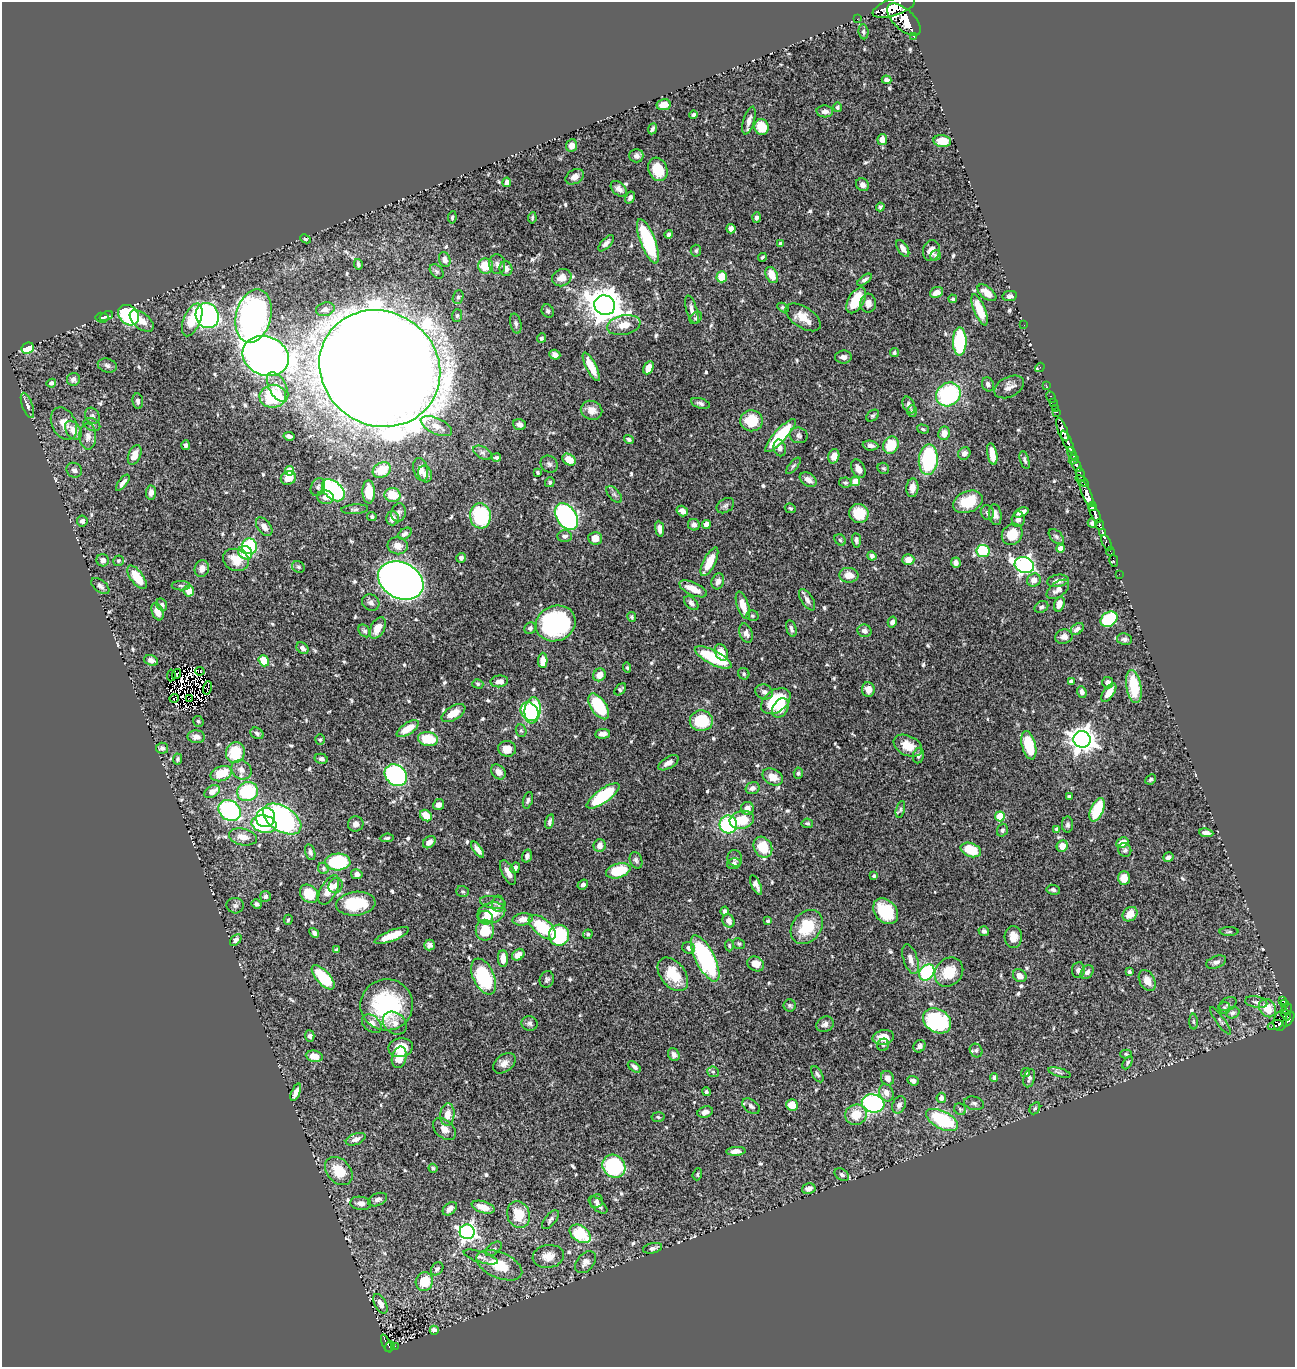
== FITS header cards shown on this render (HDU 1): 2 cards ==
NAXIS1  =                 1293
NAXIS2  =                 1365

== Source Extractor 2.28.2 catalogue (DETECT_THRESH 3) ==
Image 1293 x 1365 px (HDU 1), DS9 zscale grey, 1 PNG px = 1 image px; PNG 1297 x 1369 px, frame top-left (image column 1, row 1365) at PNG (2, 2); each listed source drawn as its Kron ellipse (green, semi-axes under 4 px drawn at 4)
Background 0.611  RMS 0.014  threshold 0.0421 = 3 sigma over >= 5 px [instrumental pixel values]
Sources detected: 638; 8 with non-positive FLUX_AUTO (blend fragments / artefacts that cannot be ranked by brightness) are neither listed nor drawn; of the other 630, the 500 brightest by FLUX_AUTO listed and drawn (130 fainter detections omitted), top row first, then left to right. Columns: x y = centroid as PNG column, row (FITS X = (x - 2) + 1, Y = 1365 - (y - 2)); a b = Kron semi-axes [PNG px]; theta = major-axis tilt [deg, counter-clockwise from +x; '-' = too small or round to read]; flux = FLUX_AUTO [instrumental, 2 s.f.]
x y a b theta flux
894 7 22 8 18 3200
857 19 2 2 - 5.6
904 20 21 10 -43 3300
863 32 7 5 -84 1.8
914 36 3 3 - 77
887 80 5 4 - 2.9
664 105 7 5 10 9.7
838 107 4 4 - 2.1
825 111 8 6 -4 4.4
694 115 4 3 - 2.1
749 121 14 5 73 6.1
762 127 8 7 - 23
653 129 6 3 65 2.5
882 140 6 5 - 7.5
942 141 9 6 -8 14
572 146 6 5 - 5.9
636 156 7 7 - 3.3
658 169 12 9 -69 19
575 177 10 7 32 5.2
507 182 4 4 - 5.9
862 185 7 6 - 4.1
619 189 9 6 -43 5.1
630 198 6 4 58 2.9
880 207 4 4 - 1.7
452 217 6 4 83 1.5
532 218 5 3 - 1.5
756 218 5 4 - 2.7
731 229 4 4 - 5.2
669 234 4 4 - 2.9
305 239 5 4 - 1.8
648 241 24 7 -69 70
606 243 10 4 47 3.9
780 244 4 4 - 2.3
903 248 9 5 -58 5.8
931 250 10 8 78 7.7
696 251 6 5 - 1.9
935 255 5 5 - 1.5
762 257 4 3 - 1.6
445 259 8 5 -70 5.4
358 264 5 4 - 2.1
497 264 10 8 -83 4.1
485 266 7 7 - 18
506 269 7 6 - 4.5
437 271 8 5 -49 2.3
772 275 8 5 -64 12
722 277 5 5 - 22
562 278 10 8 25 9.4
864 280 8 4 37 2.8
936 292 7 5 25 7.4
987 293 11 6 -39 9.6
1010 296 7 5 9 2.6
458 297 7 5 68 1.8
953 299 4 4 - 1.9
856 300 14 7 60 28
868 303 9 8 - 6.2
605 305 10 9 - 2100
783 307 6 4 -29 1.8
325 309 9 6 15 3.2
692 310 14 5 -73 5.4
979 310 17 5 -68 26
548 311 7 5 -57 2.4
128 315 11 9 -44 92
106 316 7 4 23 2
207 316 13 11 -61 280
253 316 27 17 76 340
457 316 6 5 - 1.9
803 317 20 10 -33 14
102 318 7 5 -7 1.8
696 318 7 5 44 2
192 320 17 8 68 31
142 321 14 8 -39 9.5
516 324 10 5 -76 2.6
624 325 17 9 11 13
1024 325 2 2 - 15
541 338 5 4 - 2
960 342 14 7 -89 81
28 348 6 5 - 37
894 353 4 4 - 1.7
555 355 5 5 - 4.3
266 356 24 19 -22 1100
843 357 8 6 5 4.5
107 365 9 7 -16 3.3
591 367 16 5 -63 15
1040 367 5 3 - 7.4
380 368 62 57 -33 9300
648 368 7 4 62 13
73 379 6 6 - 4
51 383 5 4 - 3.2
988 384 7 6 - 2.9
1046 385 2 2 - 9
278 387 16 8 -63 9.6
1009 387 16 10 26 6.5
948 394 13 11 39 100
273 396 13 11 8 64
1051 397 6 3 -62 6.9
138 401 8 5 -83 2.6
1053 402 2 2 - 1.9
700 403 9 5 -17 2.9
27 405 13 5 -70 3.3
909 405 9 5 -64 4.3
1055 408 2 2 - 8.8
591 410 11 9 -22 7.9
912 411 6 5 - 1.6
1056 412 3 2 - 20
92 416 8 7 - 2.7
873 416 7 5 38 1.7
751 421 11 10 - 28
64 424 17 12 -64 10
92 425 9 6 -25 2.7
519 425 6 5 - 4.6
436 426 17 8 -26 11
923 429 6 4 -17 1.5
73 430 10 7 -54 7.8
1062 430 12 4 -69 900
944 433 7 6 - 9.4
780 435 21 6 47 55
799 435 9 7 -15 3.2
88 436 13 8 -88 6.2
289 436 5 4 - 3.4
629 440 5 4 - 2.1
1067 442 12 3 -66 910
186 445 5 4 - 2.4
870 445 8 5 -4 4
891 445 9 7 58 29
780 448 8 6 -77 3.8
483 453 10 6 -29 3
964 453 6 5 - 4
992 454 11 5 -79 14
1072 454 7 3 -65 100
135 455 10 6 68 10
834 456 7 5 73 8
496 458 5 4 - 2.3
569 460 7 5 -34 16
928 460 15 9 85 81
1025 460 9 4 -74 2
1074 460 5 3 - 140
549 464 9 8 - 3.1
1077 465 7 3 -61 310
793 466 10 4 49 1.8
883 468 6 5 - 1.7
421 469 11 7 -77 10
858 469 10 6 -63 6.8
74 470 8 7 - 3.3
382 470 9 7 28 25
290 471 5 4 - 27
538 472 3 3 - 1.5
425 474 8 6 -72 4.2
1080 475 7 3 -74 230
288 478 8 6 19 10
808 480 9 6 -32 6.6
855 481 4 4 - 19
1082 481 7 3 -37 280
550 482 5 4 - 1.8
845 482 6 5 - 1.7
123 483 10 4 53 3.5
318 487 9 6 65 3.3
912 488 9 6 85 6.2
333 490 13 8 -43 140
369 492 11 6 -88 22
151 493 7 5 85 3.9
614 494 10 5 -47 2.8
1087 494 14 4 -66 1400
392 495 8 7 - 19
325 497 8 7 - 5.6
968 502 15 10 23 31
725 506 9 7 33 3.1
1092 506 4 3 - 280
790 508 6 4 -26 1.8
355 509 13 5 4 2.4
682 511 6 5 - 6.6
399 512 9 7 77 3.2
1021 512 8 4 22 6.9
859 513 10 9 - 21
987 513 7 6 - 2.5
1095 514 10 3 -62 600
995 515 10 6 -81 4.7
480 516 12 10 -84 68
566 516 14 10 -56 210
372 517 5 4 - 2
392 518 7 6 - 5.4
1018 519 8 6 83 4.2
82 521 5 5 - 3.2
1092 523 4 4 - 2.3
694 525 6 5 - 3.6
706 525 4 4 - 14
1099 525 5 3 - 140
264 527 10 6 -53 6
660 529 8 4 -81 5.5
1103 533 3 3 - 100
405 534 8 5 35 3.2
1012 534 11 9 51 20
565 536 7 6 - 3.3
1056 537 9 5 -46 2.4
595 538 7 6 - 11
840 540 6 5 - 1.6
856 540 7 4 -83 2.4
1107 543 8 3 -64 57
250 546 8 7 - 58
398 546 10 8 -9 7.9
1060 548 4 4 - 9.9
983 551 6 6 - 47
1110 552 4 2 - 10
245 553 7 6 - 23
872 556 4 4 - 2.4
461 558 5 4 - 3
103 560 6 6 - 5.1
236 560 13 10 -23 16
908 560 6 5 - 8.4
118 561 5 5 - 1.7
1114 561 6 3 -76 15
709 562 16 6 63 23
956 563 5 4 - 4.4
1024 565 10 7 -18 300
298 567 7 5 -34 1.9
202 569 8 7 - 7
1119 574 2 2 - 6.1
849 575 9 7 -5 11
137 577 14 6 -53 24
401 580 24 18 -27 1100
1034 580 7 6 - 6.5
718 581 8 6 72 4.6
1058 581 11 6 9 5.3
100 586 10 6 -39 3.2
181 586 9 4 -1 2.1
693 589 15 6 -25 14
1058 589 13 7 38 5.8
189 591 5 5 - 12
807 600 12 6 -58 4.4
371 602 9 8 - 3.6
691 603 8 5 -44 3.3
1059 604 8 5 72 7.6
162 605 6 5 - 2.2
743 605 14 5 -71 12
1041 607 7 5 29 2.3
157 612 9 5 -68 8.5
752 616 6 5 - 1.8
632 617 5 4 - 1.5
1109 619 9 7 36 68
892 622 5 4 - 3.4
556 623 20 17 22 160
378 628 11 6 62 12
530 628 6 5 - 2.6
791 629 8 5 -74 3.3
1077 629 7 5 38 4
365 631 7 5 -49 2.3
864 631 7 6 - 3.8
746 633 10 6 -72 4.5
1064 637 9 7 11 4.9
1124 639 8 6 -11 2.9
302 648 6 5 - 3.8
721 652 8 6 -65 13
713 658 20 7 -27 56
151 660 7 5 -21 5.2
543 660 7 4 89 9.4
264 661 6 5 - 24
627 668 5 4 - 1.6
200 671 4 2 - 1.7
176 674 5 2 - 2.1
744 674 6 5 - 1.9
171 675 6 2 86 1.9
599 675 7 6 - 8.9
499 681 9 6 7 5.5
1071 681 4 4 - 4.1
1108 683 6 5 - 4.2
478 684 5 4 - 1.8
1134 686 17 7 -81 34
208 688 7 2 75 4.5
620 689 7 4 47 2
868 690 7 6 - 6.8
764 692 9 7 -19 4.4
1082 692 6 4 -68 3.7
1109 693 11 5 56 10
174 698 4 2 - 2.7
189 698 2 2 - 1.6
776 701 16 11 37 63
599 706 14 7 -56 52
780 708 10 7 60 11
533 710 13 8 84 110
530 711 10 8 -48 64
453 713 13 7 31 12
198 721 5 5 - 1.5
701 721 11 10 - 39
408 729 12 5 33 18
521 731 6 5 - 1.8
257 733 7 5 -31 2.2
603 734 7 5 5 4.8
196 737 8 6 -2 6.3
320 739 5 5 - 1.6
428 739 10 7 -10 30
1082 739 8 8 - 950
1029 745 14 7 -76 45
908 746 15 10 -26 16
162 748 6 5 - 3.1
507 749 9 8 - 11
235 752 10 9 - 36
918 755 8 5 81 2.8
178 759 5 4 - 1.9
321 759 7 5 -14 2.8
668 763 11 5 31 5.9
241 770 10 9 - 6.9
498 772 8 6 -48 5.5
798 773 5 4 - 1.8
221 774 11 7 19 25
396 775 12 9 -42 180
773 777 11 8 -28 11
1151 779 5 4 - 1.8
753 788 7 5 15 4.5
212 792 8 5 32 10
248 792 10 9 - 68
603 796 19 7 36 71
1069 797 4 3 - 2.6
528 800 8 4 74 2.2
439 805 5 5 - 5.5
747 808 6 6 - 5.6
900 809 8 4 77 1.6
230 810 12 9 -37 140
1097 810 12 6 66 42
426 816 6 5 - 11
1000 816 5 5 - 38
266 817 10 9 - 67
282 819 21 12 -32 230
742 820 12 9 14 22
550 822 7 4 75 2.8
807 823 6 4 -8 1.7
264 824 13 8 -11 76
356 824 8 7 - 4.2
728 824 9 8 - 96
1067 825 8 5 89 2.5
1057 829 4 4 - 2.8
1002 830 6 5 - 2.2
1206 833 7 4 -8 4
243 837 14 8 -12 10
387 838 7 4 5 1.6
429 842 7 5 42 5.9
1122 843 6 5 - 9.7
600 845 6 6 - 6.1
1062 846 6 5 - 12
763 847 11 8 -60 25
478 850 9 4 -54 4.6
971 850 10 7 -19 27
1125 850 7 6 - 2.4
310 852 8 5 -75 2.7
527 856 6 4 73 3.4
1168 857 5 4 - 3.4
735 858 8 7 - 3.1
636 860 8 6 -69 2.5
338 862 12 8 2 86
734 864 7 5 11 3.2
323 868 6 5 - 1.8
515 868 5 4 - 3.4
618 871 12 7 16 38
508 872 13 6 -64 7.3
357 874 6 5 - 4.6
874 876 3 3 - 1.9
1124 878 7 6 - 11
583 885 5 4 - 3.1
756 885 10 4 -64 5.5
336 886 8 6 55 6.6
329 890 16 8 62 15
1053 890 7 5 -10 2.5
463 891 6 5 - 1.6
309 894 10 8 -45 26
265 896 5 5 - 2.7
493 902 13 6 -8 3.8
257 904 5 3 - 2.6
356 904 19 12 7 49
498 904 8 6 89 2.5
235 906 8 7 - 2.7
725 911 4 4 - 2.7
886 911 14 10 -48 39
491 913 14 10 16 25
1130 914 8 6 43 11
485 918 8 7 - 8.7
523 919 10 6 7 7.9
288 920 5 4 - 1.6
729 921 7 6 - 6.4
768 921 4 3 - 1.9
542 927 16 8 -40 48
807 927 18 14 52 35
485 930 10 9 - 22
984 931 5 5 - 2.3
1229 932 9 4 0 1.9
314 933 5 4 - 2.8
588 934 5 4 - 1.7
559 935 10 10 - 81
392 936 18 5 21 15
1013 937 11 8 -89 9.4
236 940 7 4 44 3.1
739 944 6 5 - 1.7
430 945 5 5 - 3.3
729 946 6 4 -87 1.5
689 948 6 5 - 3.5
337 950 4 4 - 2.4
518 955 7 5 37 7.2
705 958 25 9 -63 120
503 959 8 5 -88 8.2
911 959 15 7 -72 7.7
1216 962 10 6 22 3.8
756 964 9 7 -26 9.6
1078 970 8 6 82 4
927 972 9 7 51 77
949 972 15 13 47 23
1087 972 7 5 48 3.7
1129 972 4 3 - 2.3
673 974 19 12 -51 25
1020 976 7 6 - 7.8
323 977 15 7 -47 50
484 977 19 10 -65 81
547 979 8 7 - 2.5
1147 981 11 7 -61 9.7
1282 1001 3 3 - 56
1256 1002 11 5 -10 3.1
1284 1003 4 2 - 7.7
1228 1004 9 6 30 3.2
387 1005 26 25 - 93
790 1005 6 6 - 1.9
1224 1008 6 5 - 1.9
1267 1008 10 8 -56 17
1287 1009 6 3 38 45
1233 1013 7 5 19 2.6
1286 1015 5 4 - 67
1289 1020 8 3 56 160
937 1021 15 11 -33 98
1220 1021 16 4 -54 2.7
1280 1021 10 6 81 120
1194 1022 8 4 -89 1.6
395 1023 13 10 -40 6.4
529 1023 8 7 - 2.9
372 1024 11 7 -40 6.9
825 1024 9 7 34 4
1275 1025 8 4 21 35
310 1036 5 4 - 2.6
883 1037 11 7 9 15
883 1045 6 5 - 1.8
919 1046 7 5 49 3.3
401 1048 12 9 11 19
976 1050 7 6 - 2.1
1126 1054 6 4 -2 1.5
674 1055 7 5 -64 4.1
314 1056 8 5 -9 10
399 1057 11 7 77 13
504 1063 13 8 38 5.9
1128 1063 7 4 61 1.7
634 1067 7 4 -39 3.5
713 1072 6 5 - 1.8
1059 1072 12 3 -16 1.9
1026 1073 5 4 - 1.7
817 1074 9 5 -59 2.3
887 1078 7 6 - 5.6
994 1078 4 4 - 2
1029 1078 9 5 75 3.3
913 1081 5 4 - 3.3
296 1092 9 4 67 5.8
706 1092 4 4 - 2
886 1093 9 7 -65 7.1
941 1098 5 4 - 4.4
873 1103 11 9 -15 200
974 1103 10 6 -14 2.9
792 1105 6 5 - 15
899 1105 9 6 66 4.8
751 1106 10 6 -36 3.6
1035 1108 6 5 - 1.7
960 1109 6 5 - 1.6
705 1112 8 5 18 4.5
447 1114 11 7 85 9.5
856 1115 11 10 - 20
658 1117 6 5 - 1.7
942 1120 17 8 -28 71
444 1129 13 9 -41 7.3
356 1139 10 5 21 4.9
736 1151 9 4 3 6.6
614 1166 12 11 - 91
433 1168 4 4 - 1.5
339 1171 16 11 -46 22
697 1174 6 4 70 1.5
842 1175 8 5 -33 2.4
809 1189 7 5 13 4.7
377 1200 10 6 23 3.8
596 1201 7 6 - 2.8
361 1203 10 6 -7 5.2
598 1205 11 5 -42 4.9
483 1207 12 5 -17 12
450 1209 8 5 43 5.5
519 1215 13 11 -72 24
550 1220 11 5 50 3.3
467 1232 7 7 - 340
580 1234 12 7 -36 49
653 1248 10 5 12 2.8
494 1249 9 5 37 2.6
548 1256 16 11 9 12
481 1257 18 5 -17 4.7
585 1262 12 8 49 5.6
499 1265 24 13 -23 32
437 1269 7 5 49 3.2
424 1281 9 8 - 26
380 1304 10 5 -62 6.2
434 1330 4 4 - 3.4
386 1344 9 3 -65 110
389 1346 6 4 51 85
395 1346 3 2 - 5.1
At the frame edge (FLAGS 8, measured only in part): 1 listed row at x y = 894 7
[130 fainter detections neither listed nor drawn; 8 non-positive-flux detections neither listed nor drawn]